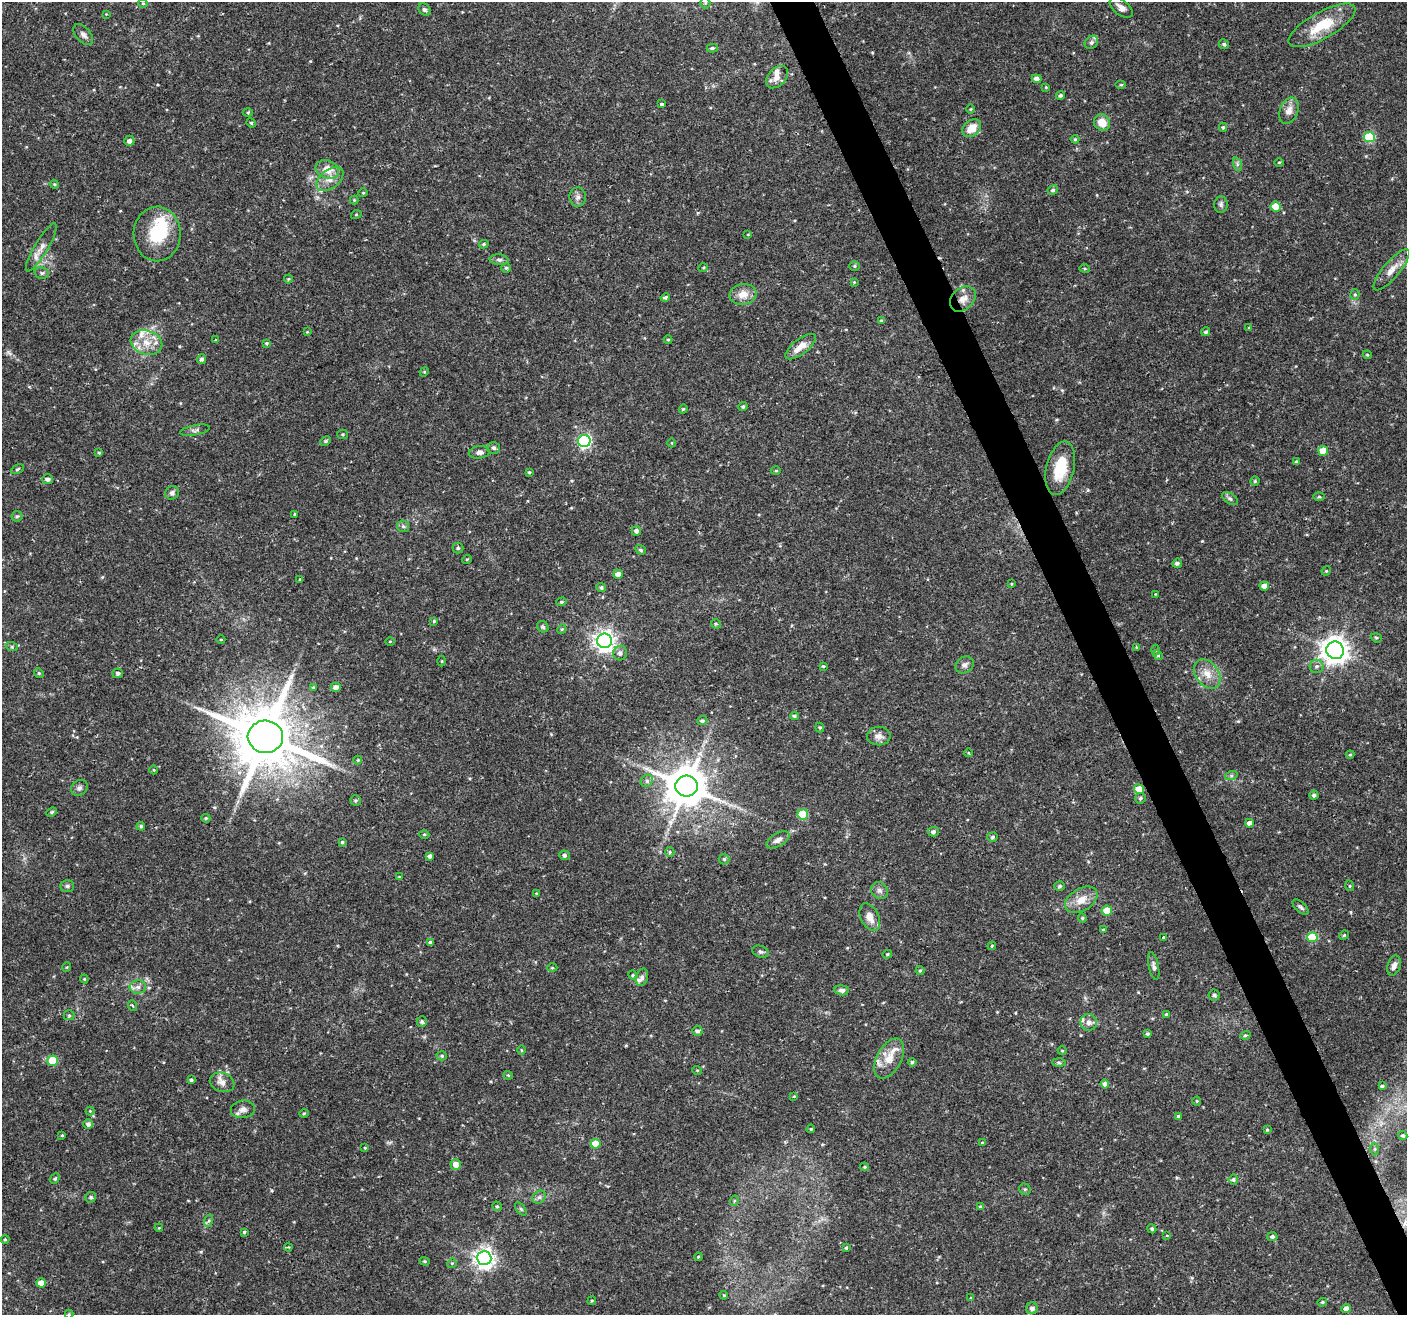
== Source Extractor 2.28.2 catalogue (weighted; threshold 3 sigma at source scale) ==
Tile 6 of 4 x 4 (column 2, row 2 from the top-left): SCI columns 1406-2810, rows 2711-4023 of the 5621 x 5477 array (HDU 1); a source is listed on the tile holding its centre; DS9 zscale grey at full resolution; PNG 1409 x 1317 px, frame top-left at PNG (2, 2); each listed source drawn as its Kron ellipse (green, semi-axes under 4 px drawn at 4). Shown black and unused: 3% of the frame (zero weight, under 2 of 3 exposures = <1% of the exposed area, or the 3 px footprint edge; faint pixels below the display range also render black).
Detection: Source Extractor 2.28.2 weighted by HDU 2 'WHT'; one run over the whole footprint, this tile lists its part. Background 0.0366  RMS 0.0034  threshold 0.0153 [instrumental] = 3 sigma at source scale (4.5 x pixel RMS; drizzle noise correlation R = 1.50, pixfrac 1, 0.0396/0.0396 arcsec/px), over >= 5 px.
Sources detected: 263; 7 inside a brighter listed object's ellipse — not listed separately; the other 256 listed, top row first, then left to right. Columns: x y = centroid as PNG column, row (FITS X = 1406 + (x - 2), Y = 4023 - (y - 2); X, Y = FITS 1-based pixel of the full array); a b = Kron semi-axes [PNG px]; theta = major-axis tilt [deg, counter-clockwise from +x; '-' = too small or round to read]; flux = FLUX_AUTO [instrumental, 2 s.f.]
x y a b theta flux
143 3 5 4 - 0.41
705 3 5 5 - 0.44
1121 8 13 7 -38 1.9
424 10 7 5 -43 0.79
106 14 3 3 - 0.24
1322 25 37 13 29 11
83 35 12 7 -48 1.4
1091 42 7 6 - 0.8
1224 44 5 4 - 0.61
712 48 5 4 - 0.58
777 77 13 8 48 2.6
1037 79 5 4 - 1.6
1121 85 5 3 - 0.36
1046 87 4 3 - 0.3
1060 95 4 4 - 0.69
662 104 3 3 - 2.2
971 109 5 3 - 0.3
1289 111 14 9 69 2.8
248 113 5 3 - 0.34
1102 122 8 7 - 4.5
251 123 5 4 - 0.41
1223 127 4 4 - 0.45
972 128 10 7 40 4.6
1369 137 5 5 - 20
1075 139 4 4 - 0.42
129 141 5 5 - 1.3
1279 162 5 3 - 0.29
1237 164 7 4 -72 0.66
327 170 12 9 -21 4.3
330 179 15 9 38 3.1
54 184 4 3 - 0.35
1053 190 5 4 - 0.66
363 193 5 3 - 0.26
578 197 9 8 - 1.4
354 200 4 4 - 0.32
1221 204 8 6 85 0.97
1276 206 5 5 - 7.3
356 215 5 3 - 0.3
157 234 27 23 -89 16
748 234 4 2 - 0.25
484 244 5 4 - 0.49
41 247 27 6 59 2.8
499 260 9 5 -5 0.85
854 266 5 4 - 0.47
506 268 5 5 - 0.58
703 268 5 3 - 0.31
1085 268 5 3 - 0.34
1391 270 26 8 50 3.7
42 273 7 5 -13 0.74
288 279 4 4 - 0.36
854 282 4 4 - 0.3
743 294 13 10 8 3.9
1355 294 5 4 - 0.42
665 298 5 4 - 0.57
963 299 14 10 42 3.3
881 321 4 3 - 0.37
1249 328 4 4 - 0.33
307 332 4 4 - 0.29
1206 332 4 4 - 0.65
215 340 4 2 - 0.22
668 340 4 4 - 0.4
146 342 16 12 -16 5
266 343 3 3 - 0.4
801 347 18 7 37 4
1367 355 4 4 - 0.38
201 359 5 4 - 0.82
424 372 5 4 - 0.35
743 406 5 4 - 0.55
683 409 4 4 - 0.41
195 430 15 5 11 0.96
343 434 5 4 - 0.41
326 441 5 4 - 0.47
584 441 6 6 - 55
672 443 4 3 - 0.25
494 448 6 6 - 0.85
1323 451 5 5 - 6.3
479 452 10 6 8 1.3
99 453 4 3 - 0.37
1296 462 4 3 - 0.48
1060 468 27 14 77 10
17 469 7 4 27 0.49
776 471 5 3 - 0.34
529 472 4 4 - 0.4
47 479 5 5 - 1.1
1255 481 4 4 - 0.41
172 493 7 6 - 1.1
1319 496 5 3 - 0.41
1230 498 9 5 -33 0.77
294 514 4 2 - 0.27
17 516 5 5 - 0.55
403 526 6 5 - 0.7
636 531 5 4 - 0.88
458 548 5 5 - 0.52
641 550 5 4 - 0.59
467 559 5 3 - 0.29
1177 563 5 4 - 0.88
1326 571 5 4 - 0.37
618 574 5 4 - 2.3
300 579 4 3 - 0.44
1011 584 4 2 - 0.26
1264 586 5 4 - 2.3
601 588 5 4 - 0.67
1156 594 3 3 - 0.25
562 602 5 4 - 0.46
434 621 4 4 - 0.41
716 624 5 4 - 0.44
543 627 6 5 - 0.59
562 629 5 4 - 0.32
1376 638 5 4 - 0.48
221 640 4 3 - 0.26
390 641 4 3 - 0.26
604 641 7 7 - 200
12 647 6 4 -18 0.45
1137 647 4 4 - 0.42
1155 650 5 3 - 0.38
1335 650 9 8 - 380
620 653 7 7 - 1.2
1158 655 5 4 - 0.44
442 661 5 3 - 0.31
965 665 10 8 33 1.3
823 666 3 3 - 0.35
1317 666 7 6 - 0.98
39 673 5 4 - 0.43
118 673 5 5 - 0.84
1207 674 16 11 -52 4.2
336 687 5 4 - 1.7
313 688 3 3 - 0.48
794 716 4 3 - 0.55
702 721 5 4 - 0.66
820 727 5 4 - 0.41
879 736 12 9 2 2
265 737 17 16 - 2700
969 753 4 3 - 0.27
1350 755 4 3 - 0.39
358 760 4 4 - 0.33
153 770 4 3 - 0.3
1231 776 6 4 18 0.54
647 781 6 5 - 0.73
686 786 11 10 - 1200
79 788 9 7 39 1.1
1139 789 5 4 - 5.8
1314 795 5 4 - 0.73
1140 798 5 5 - 0.64
356 800 5 5 - 0.51
52 812 5 4 - 0.47
803 814 5 5 - 15
206 818 5 4 - 0.43
1249 823 4 4 - 2.1
141 826 4 4 - 0.53
933 832 5 5 - 0.93
424 834 5 3 - 0.33
992 837 5 4 - 0.61
778 840 13 6 31 1.7
342 842 4 3 - 0.53
670 852 5 4 - 0.46
564 855 5 5 - 0.65
430 856 4 4 - 1.2
724 859 5 5 - 0.58
399 877 4 3 - 0.3
67 886 7 5 0 0.72
1060 886 5 4 - 0.66
1350 886 5 3 - 0.32
879 891 9 8 - 1.3
536 893 4 3 - 0.24
1081 900 18 11 31 4.3
1300 907 10 5 -42 0.79
1107 910 5 5 - 7
870 917 14 9 -65 3.4
1082 918 4 4 - 0.39
1103 930 4 3 - 0.34
1344 935 5 4 - 0.45
1312 937 5 5 - 14
1163 938 3 3 - 1.7
430 942 4 4 - 0.51
992 946 4 3 - 0.34
761 952 8 5 -20 0.8
887 954 5 4 - 0.39
1154 966 14 5 -78 1.2
1394 966 10 6 73 1.6
67 967 5 3 - 0.29
552 968 5 3 - 0.35
920 970 5 4 - 0.45
633 975 5 4 - 0.46
642 977 9 6 74 1.2
84 979 4 4 - 0.35
138 987 8 6 1 1.3
842 990 7 5 -5 1.1
1214 995 6 5 - 0.91
133 1006 5 3 - 0.34
1166 1014 4 4 - 0.51
69 1015 5 5 - 0.47
422 1022 5 5 - 0.69
1089 1022 8 8 - 1.5
698 1031 5 5 - 0.84
1147 1034 3 3 - 0.65
1245 1035 5 4 - 0.47
521 1050 5 3 - 0.31
1062 1051 4 4 - 0.35
442 1056 5 4 - 0.45
889 1059 22 12 61 5.3
52 1061 5 5 - 11
912 1062 4 4 - 0.49
1059 1063 7 4 -2 0.54
697 1070 5 3 - 0.28
508 1075 4 3 - 0.3
191 1080 4 3 - 0.53
222 1082 13 9 -21 2.4
1105 1084 4 4 - 1.3
1382 1086 4 3 - 0.5
794 1096 4 3 - 0.27
1197 1101 4 4 - 0.3
243 1109 12 9 6 1.8
90 1111 4 4 - 0.33
304 1114 4 3 - 0.33
1178 1116 4 3 - 0.39
88 1124 5 5 - 1.1
811 1129 4 3 - 0.35
1267 1130 3 3 - 0.31
62 1135 3 3 - 0.34
1403 1136 4 4 - 0.62
982 1143 4 4 - 0.35
595 1144 5 5 - 8
365 1148 4 3 - 0.3
1375 1149 6 4 89 0.5
456 1164 5 5 - 2.6
864 1167 4 4 - 0.5
55 1179 6 4 49 0.55
1233 1179 5 5 - 0.67
1025 1189 6 5 - 0.55
91 1197 5 5 - 0.63
539 1197 7 6 - 0.9
734 1201 5 3 - 0.37
497 1206 5 4 - 0.45
980 1207 4 4 - 0.43
521 1209 8 4 -53 0.51
208 1221 6 4 69 0.57
159 1228 4 3 - 0.27
1152 1229 5 4 - 0.65
244 1232 3 3 - 0.44
1166 1236 3 3 - 4.5
1272 1237 5 4 - 0.87
5 1239 4 4 - 0.37
288 1247 4 4 - 0.36
846 1248 4 3 - 0.41
698 1257 4 3 - 0.29
484 1258 7 7 - 180
425 1261 5 4 - 0.41
452 1263 5 4 - 0.34
41 1283 5 4 - 3.6
724 1295 4 3 - 0.35
971 1298 4 4 - 0.3
592 1301 4 3 - 0.34
1322 1302 5 4 - 0.4
1032 1308 6 5 - 1.4
1346 1309 5 4 - 2.2
69 1314 4 4 - 0.33
Overlapping masked pixels (flux is a lower limit): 2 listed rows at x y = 963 299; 1139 789
Isophote crosses this tile's border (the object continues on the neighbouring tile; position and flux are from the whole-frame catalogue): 3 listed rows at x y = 1121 8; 1322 25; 69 1314